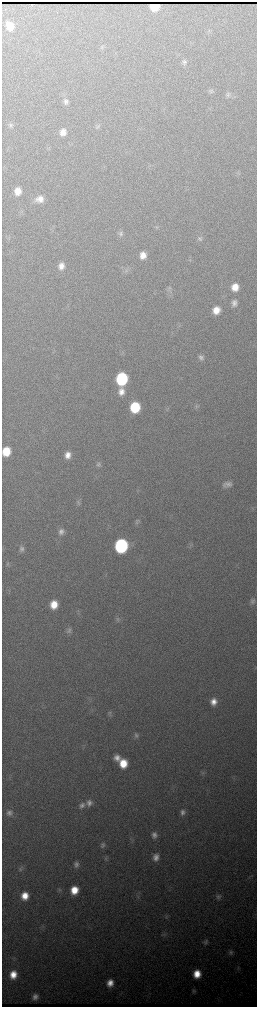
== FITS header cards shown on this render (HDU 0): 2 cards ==
NAXIS1  =                  510 / length of data axis 1
NAXIS2  =                 2010 / length of data axis 2

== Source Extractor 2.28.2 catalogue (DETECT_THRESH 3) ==
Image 510 x 2010 px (HDU 0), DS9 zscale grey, zoomed out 1/2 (1 PNG px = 2 x 2 image px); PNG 259 x 1009 px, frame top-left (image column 2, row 2010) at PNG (2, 2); no overlay
Background 2800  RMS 34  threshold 101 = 3 sigma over >= 5 px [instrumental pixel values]
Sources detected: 69; all 69 listed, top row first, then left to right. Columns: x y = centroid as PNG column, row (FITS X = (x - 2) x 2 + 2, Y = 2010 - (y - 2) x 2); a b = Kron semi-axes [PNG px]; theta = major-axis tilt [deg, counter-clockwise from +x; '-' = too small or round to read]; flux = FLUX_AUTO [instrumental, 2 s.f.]
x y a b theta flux
154 6 7 6 - 4.6e+04
10 26 9 6 -62 8.1e+04
184 62 8 6 83 2.1e+04
211 90 8 4 10 1.3e+04
228 95 8 6 -55 2.2e+04
66 101 8 7 - 2.7e+04
11 125 6 6 - 1.6e+04
97 126 6 6 - 1.5e+04
63 132 8 7 - 5.2e+04
238 173 4 2 - 5.2e+03
17 191 7 6 - 7.1e+04
40 199 10 8 12 5.9e+04
157 227 4 3 - 7.5e+03
121 233 7 6 - 1.8e+04
8 238 5 3 - 9.1e+03
200 238 7 6 - 1.8e+04
143 255 7 6 - 6.0e+04
61 266 9 7 74 5.3e+04
126 271 6 5 - 1.6e+04
235 287 7 6 - 8.9e+04
169 289 9 4 69 1.8e+04
234 303 8 6 84 3.3e+04
216 310 8 7 - 8.8e+04
201 357 8 6 -80 2.5e+04
122 379 8 7 - 7.4e+05
121 392 8 7 - 5.2e+04
196 406 7 5 86 1.6e+04
135 407 8 7 - 3.6e+05
6 451 8 7 - 1.6e+05
68 455 7 6 - 5.5e+04
98 464 8 6 -66 2.1e+04
227 484 11 7 13 4.0e+04
79 502 8 5 89 1.7e+04
137 522 8 5 79 1.6e+04
61 532 9 7 79 3.6e+04
191 545 6 4 50 1.2e+04
121 546 9 8 - 1.3e+06
22 549 8 6 -84 2.5e+04
253 601 7 6 - 2.1e+04
54 605 8 6 80 1.2e+05
118 618 7 5 -47 1.7e+04
69 631 8 6 63 2.1e+04
214 702 7 6 - 5.8e+04
110 713 7 6 - 1.5e+04
136 735 7 6 - 2.0e+04
117 758 7 7 - 4.6e+04
123 763 8 7 - 1.5e+05
203 773 6 3 5 9.7e+03
89 803 8 7 - 3.7e+04
82 805 8 7 - 3.0e+04
183 812 7 6 - 2.8e+04
9 813 7 7 - 2.7e+04
154 835 7 6 - 3.0e+04
103 845 7 6 - 2.1e+04
156 857 8 7 - 4.5e+04
76 864 8 6 67 2.7e+04
21 868 7 5 72 1.5e+04
60 890 5 4 - 1.1e+04
74 890 7 7 - 1.3e+05
137 894 5 2 - 7.9e+03
25 896 8 7 - 9.8e+04
218 896 7 6 - 1.8e+04
205 942 7 6 - 1.7e+04
231 952 7 6 - 1.7e+04
197 974 7 6 - 1.2e+05
13 975 7 6 - 9.8e+04
110 983 7 6 - 6.7e+04
193 991 6 5 - 1.2e+04
35 997 5 5 - 3.2e+04